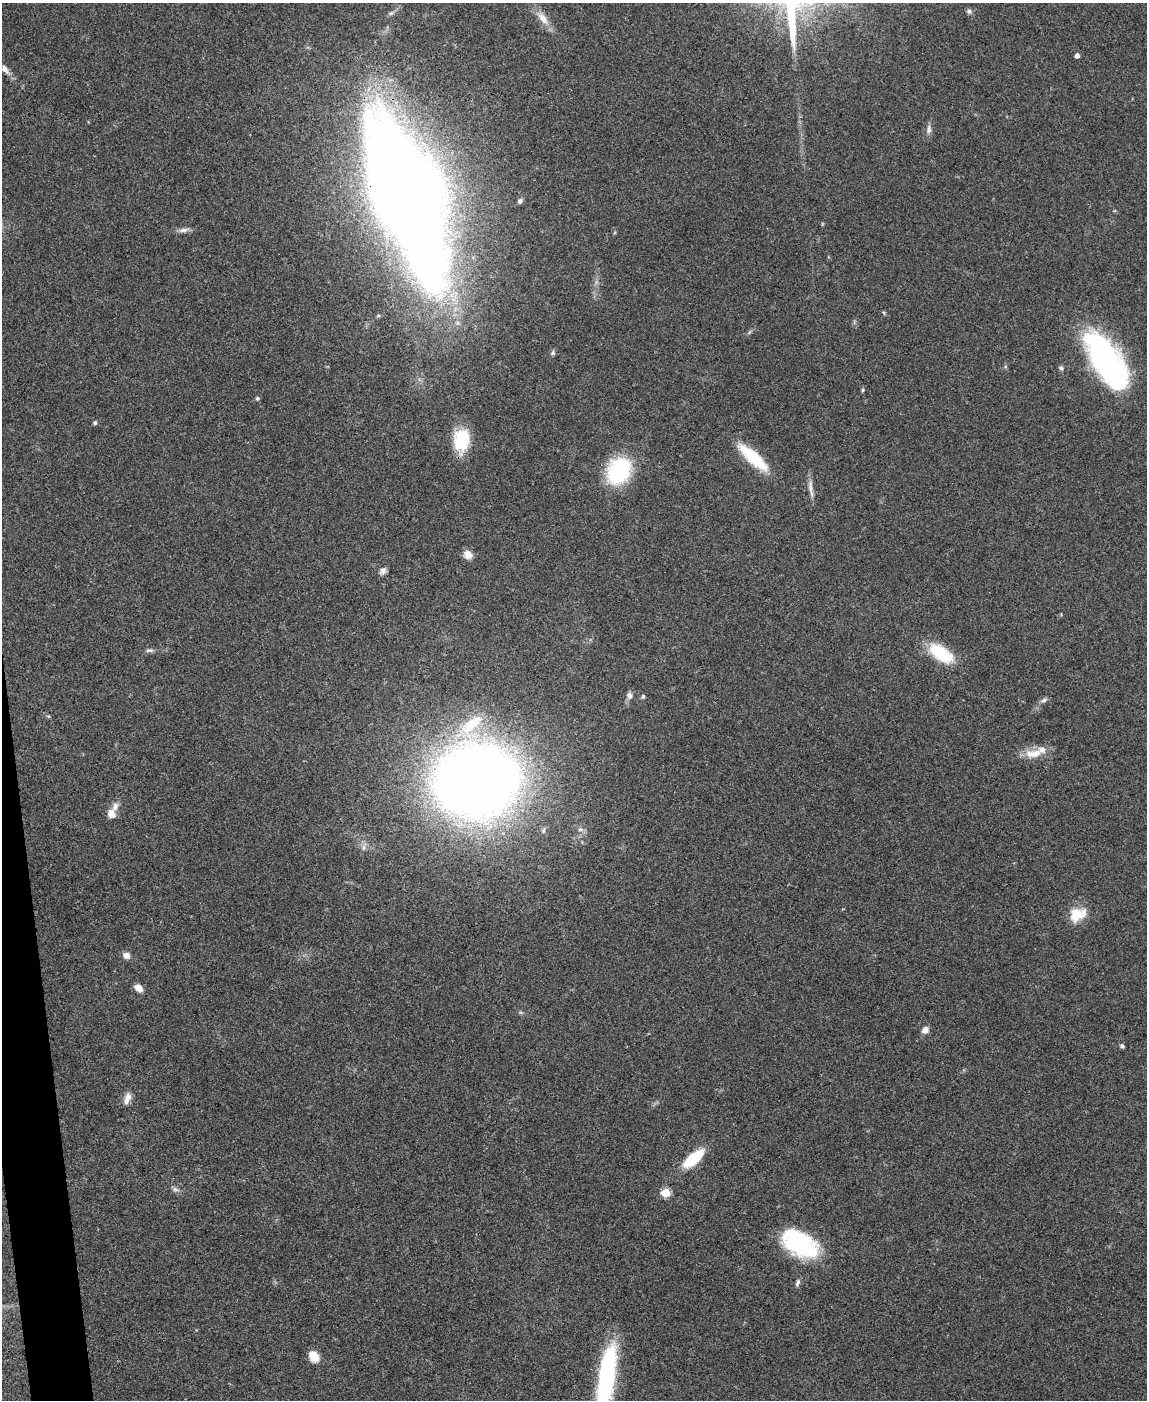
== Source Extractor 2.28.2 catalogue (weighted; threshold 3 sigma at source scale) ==
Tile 7 of 4 x 3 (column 3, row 2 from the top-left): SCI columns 2293-3437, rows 1635-3032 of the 4582 x 4561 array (HDU 1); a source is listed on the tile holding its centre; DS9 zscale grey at full resolution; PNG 1149 x 1402 px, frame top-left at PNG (2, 3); no overlay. Shown black and unused: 2% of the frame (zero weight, under 3 of 4 exposures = <1% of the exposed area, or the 3 px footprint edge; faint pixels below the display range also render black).
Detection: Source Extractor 2.28.2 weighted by HDU 2 'WHT'; one run over the whole footprint, this tile lists its part. Background 0.0661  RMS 0.0051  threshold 0.0232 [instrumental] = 3 sigma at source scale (4.5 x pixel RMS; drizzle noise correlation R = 1.50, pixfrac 1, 0.05/0.05 arcsec/px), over >= 5 px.
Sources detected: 50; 1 inside a brighter object's white glare — not listed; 4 inside a brighter listed object's ellipse — not listed separately; the other 45 listed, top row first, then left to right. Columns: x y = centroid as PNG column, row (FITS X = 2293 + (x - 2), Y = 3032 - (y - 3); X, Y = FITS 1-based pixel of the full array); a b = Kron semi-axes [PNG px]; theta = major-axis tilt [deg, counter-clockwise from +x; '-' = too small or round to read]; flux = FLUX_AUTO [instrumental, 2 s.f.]
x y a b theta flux
969 11 7 6 - 1.2
543 18 21 10 -52 6.3
1077 56 4 4 - 2.4
5 69 13 7 -52 3.1
929 129 12 6 85 2.4
406 192 106 43 -68 1300
520 201 5 5 - 1.4
183 230 16 5 11 2.4
553 353 7 6 - 1.1
1106 360 61 26 -57 120
1061 368 7 5 -37 1.2
863 390 5 4 - 0.69
257 398 5 5 - 0.93
95 423 4 4 - 1.2
462 440 24 16 85 24
753 457 38 11 -42 25
619 471 25 19 57 51
811 489 29 5 -84 3.5
468 555 11 9 -41 3.8
383 571 10 7 57 2.1
151 650 8 5 8 1.3
941 653 32 15 -34 21
629 696 9 7 -79 2.2
643 696 6 5 - 0.86
1044 700 9 5 25 1.5
471 724 37 15 39 21
1030 754 15 12 -29 5.9
476 781 51 43 10 950
111 814 12 10 -83 3.9
580 829 8 7 - 2
543 831 7 5 88 1.2
364 847 11 7 67 2.3
1077 914 22 15 25 11
126 956 8 7 - 3.1
139 988 9 6 -34 4.5
925 1030 8 7 - 3.1
1122 1046 6 4 -46 1.1
127 1098 17 8 71 3.6
693 1159 21 8 41 27
175 1189 9 6 -19 1.6
666 1193 5 5 - 23
797 1245 41 23 -20 47
797 1283 10 5 72 1.4
314 1356 11 8 -58 8.6
606 1376 58 13 81 95
Overlapping masked pixels (flux is a lower limit): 1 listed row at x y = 406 192
Isophote crosses this tile's border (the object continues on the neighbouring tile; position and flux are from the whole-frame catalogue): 1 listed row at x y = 606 1376